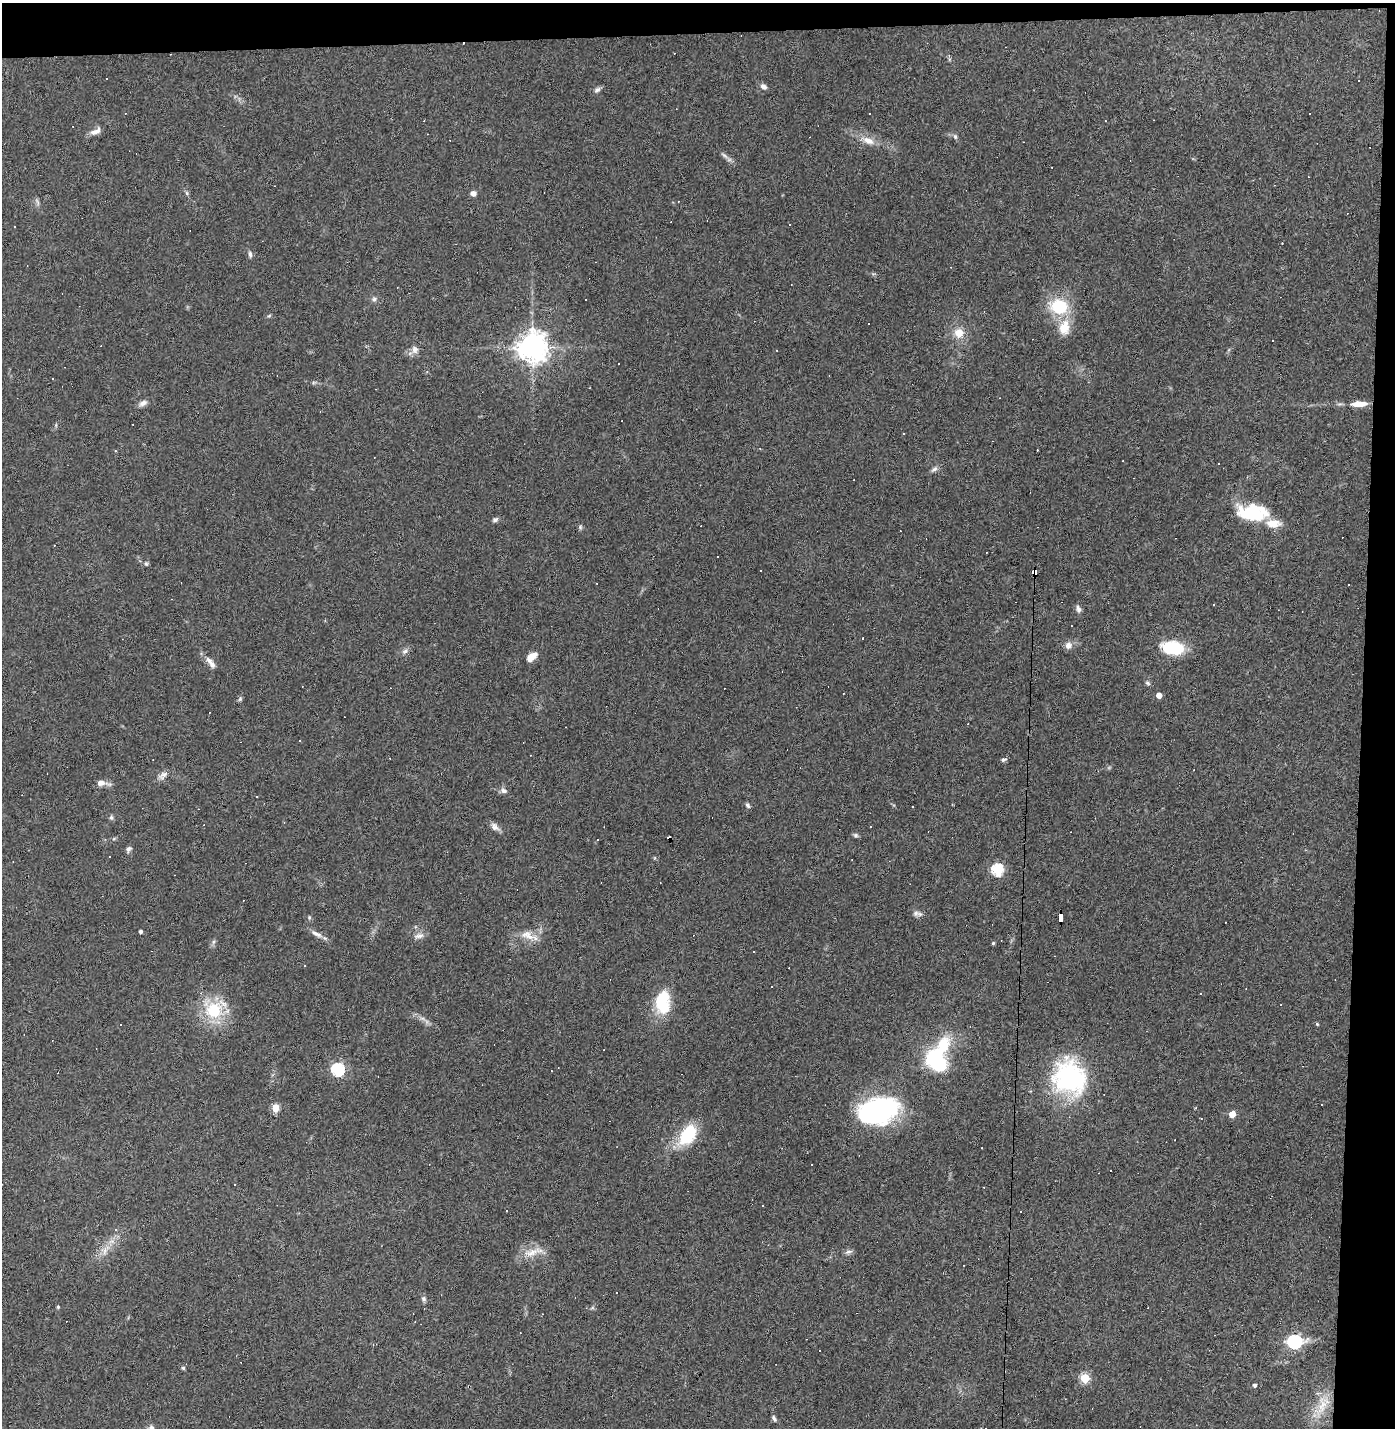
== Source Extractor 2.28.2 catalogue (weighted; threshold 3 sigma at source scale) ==
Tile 3 of 3 x 3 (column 3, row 1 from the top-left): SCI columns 2820-4212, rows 2853-4278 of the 4242 x 4278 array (HDU 1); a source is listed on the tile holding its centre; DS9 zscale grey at full resolution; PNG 1397 x 1430 px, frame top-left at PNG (2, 3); no overlay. Shown black and unused: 5% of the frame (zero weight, under 3 of 4 exposures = <1% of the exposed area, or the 3 px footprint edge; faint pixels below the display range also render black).
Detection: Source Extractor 2.28.2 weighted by HDU 2 'WHT'; one run over the whole footprint, this tile lists its part. Background 0.0416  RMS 0.005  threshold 0.0224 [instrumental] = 3 sigma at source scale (4.5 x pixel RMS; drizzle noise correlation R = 1.50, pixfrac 1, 0.05/0.05 arcsec/px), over >= 5 px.
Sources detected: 153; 3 inside a brighter object's white glare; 56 cosmic-ray / hot-pixel residue — not listed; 2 inside a brighter listed object's ellipse — not listed separately; the other 92 listed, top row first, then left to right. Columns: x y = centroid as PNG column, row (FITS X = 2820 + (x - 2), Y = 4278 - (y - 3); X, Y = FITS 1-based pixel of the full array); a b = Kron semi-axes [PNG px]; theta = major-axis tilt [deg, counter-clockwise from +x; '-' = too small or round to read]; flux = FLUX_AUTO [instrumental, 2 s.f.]
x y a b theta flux
949 55 4 4 - 0.59
1359 81 3 3 - 0.65
763 86 9 6 -32 2
597 90 9 6 33 1.6
1309 114 3 2 - 0.57
95 131 16 7 27 3.1
955 137 7 5 -64 1.1
868 140 19 9 -21 5.6
724 155 12 4 -36 1.7
187 193 6 4 -88 0.77
473 193 6 5 - 2.3
37 202 12 3 -66 1.1
14 227 3 3 - 1.1
250 254 8 5 -83 1.3
374 299 7 6 - 1.2
1059 306 18 14 -16 24
269 316 6 3 20 0.63
869 324 2 2 - 0.43
1064 327 23 15 82 9.6
959 333 12 11 - 6.5
532 347 9 9 - 680
415 349 11 9 -74 2.7
143 403 11 6 25 2.3
1359 404 18 6 2 6.6
934 469 11 5 39 1.6
1252 512 36 18 -4 28
495 520 7 5 24 1.3
580 527 7 5 71 0.86
146 564 6 5 - 0.79
1035 572 7 4 85 150
1078 609 11 6 -78 1.7
863 638 2 2 - 0.51
1068 645 10 9 - 2.8
1173 648 23 13 -10 22
405 651 10 6 32 1.7
531 657 12 7 41 5.3
209 660 12 7 -39 2.8
1148 683 8 5 -28 0.93
1159 695 4 4 - 4
240 699 7 5 69 0.83
1003 759 6 5 - 1.1
163 775 15 8 40 2.9
101 783 16 6 -9 3.4
503 790 9 7 -14 1.8
748 805 7 5 -69 1.1
111 817 7 5 -90 0.99
495 827 13 8 -40 2.5
855 835 7 5 -31 0.97
129 849 8 6 65 1.4
109 857 3 3 - 1.7
998 870 6 5 - 56
916 913 9 8 - 1.9
309 917 5 5 - 0.72
1061 917 8 4 -90 71
140 931 3 3 - 1.2
317 934 18 6 -26 3
528 935 22 11 -21 6.7
419 936 14 7 8 2.7
213 942 7 4 71 0.98
993 943 4 4 - 0.63
754 951 2 2 - 0.46
772 986 3 3 - 1.1
1201 994 3 2 - 0.36
663 1002 28 17 88 21
214 1010 24 22 37 23
422 1018 7 4 -18 1.2
120 1024 3 2 - 0.64
1317 1024 4 4 - 0.57
936 1061 20 14 -52 44
338 1069 6 6 - 72
1070 1077 44 39 -60 58
275 1108 5 5 - 16
879 1109 40 28 -4 69
1232 1114 4 4 - 9.3
688 1135 29 16 53 21
982 1148 2 2 - 0.27
234 1184 3 2 - 0.5
762 1205 3 2 - 0.5
506 1210 2 2 - 0.46
105 1251 12 6 85 2.6
848 1252 12 4 12 1.4
531 1253 27 10 20 7.4
424 1299 7 6 - 1.3
58 1307 4 4 - 0.65
592 1308 6 4 19 0.75
1294 1342 7 6 - 110
183 1368 5 4 - 0.87
1085 1378 5 5 - 28
1255 1385 4 4 - 1.3
1322 1405 38 14 61 13
774 1419 9 5 -61 1.2
151 1428 8 6 -19 1.3
Overlapping masked pixels (flux is a lower limit): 2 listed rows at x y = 1035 572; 1061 917
Isophote crosses this tile's border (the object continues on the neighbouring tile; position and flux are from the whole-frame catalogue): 1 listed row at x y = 151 1428